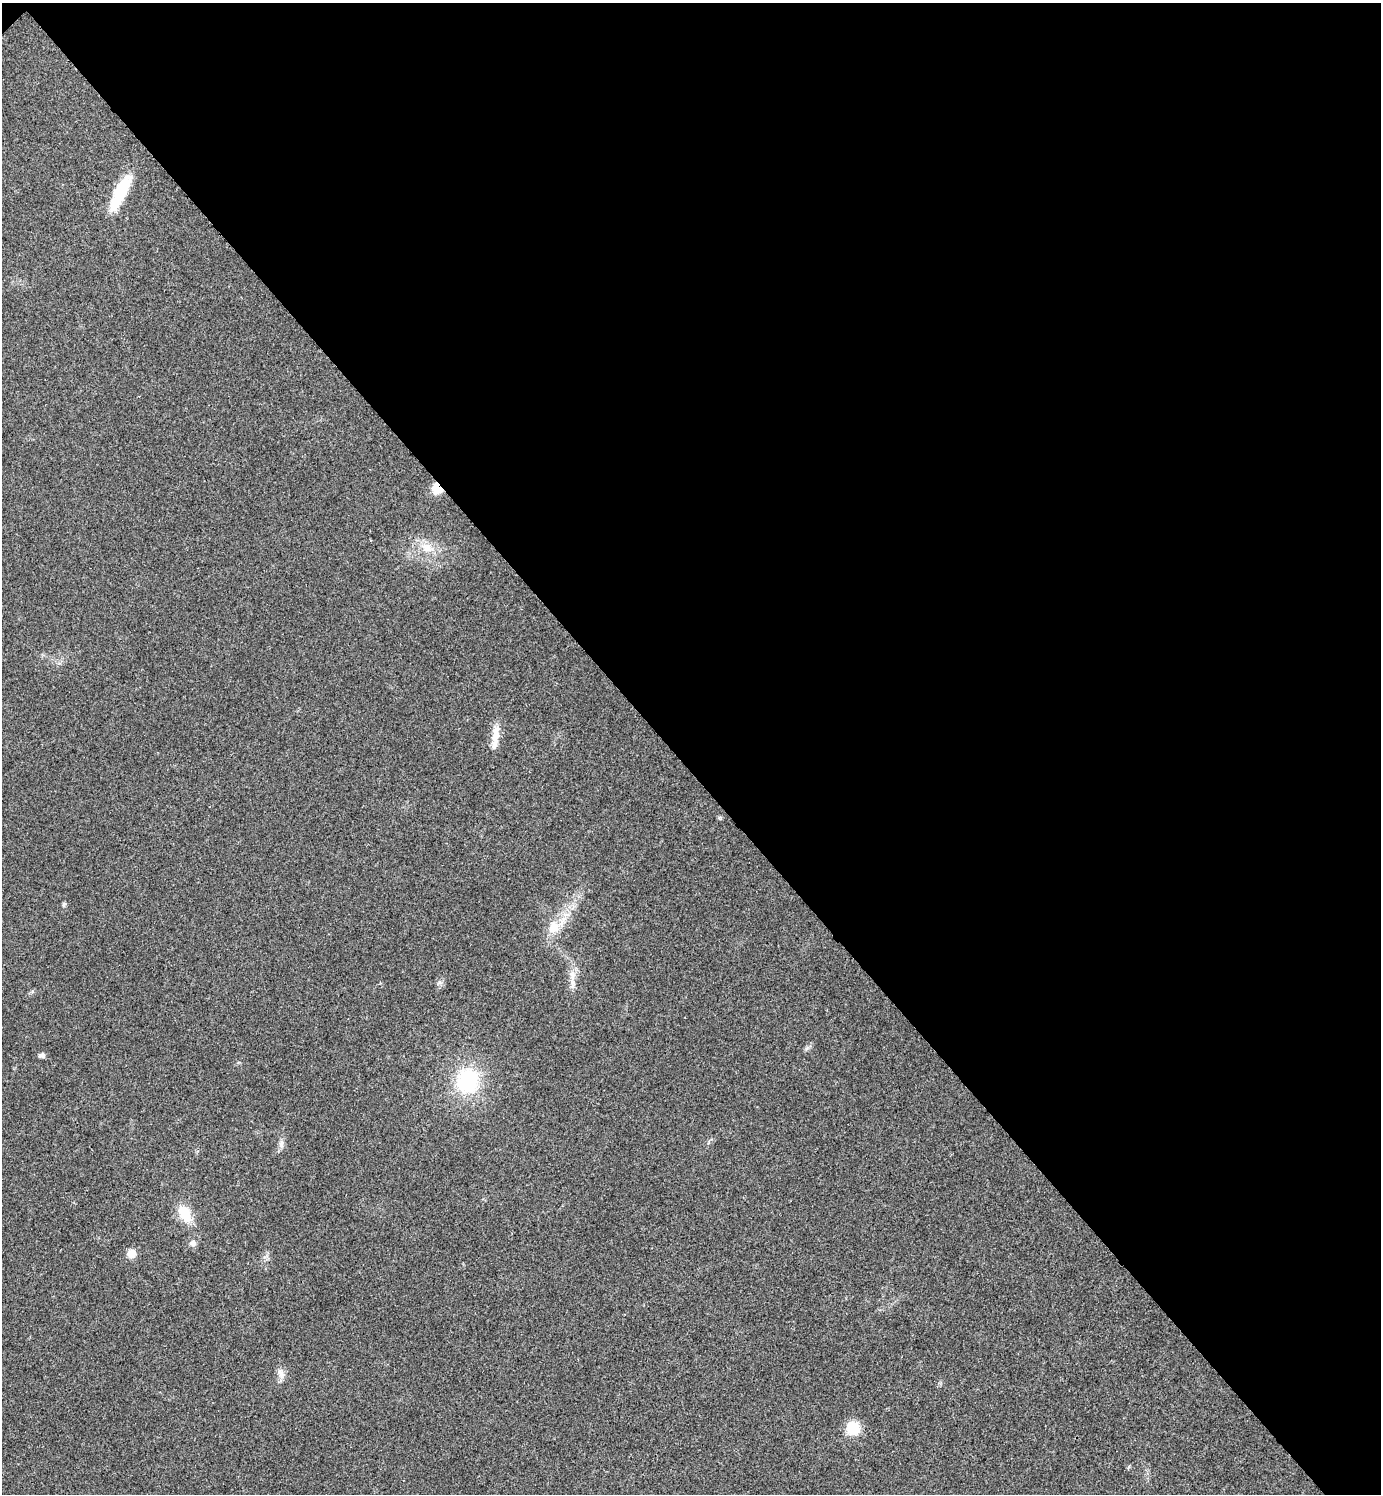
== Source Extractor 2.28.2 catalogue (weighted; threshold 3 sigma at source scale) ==
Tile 3 of 4 x 4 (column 3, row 1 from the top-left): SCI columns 3062-4440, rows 4483-5974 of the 5980 x 5981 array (HDU 1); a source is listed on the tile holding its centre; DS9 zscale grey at full resolution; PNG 1383 x 1496 px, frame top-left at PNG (2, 3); no overlay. Shown black and unused: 51% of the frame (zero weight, under 3 of 4 exposures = <1% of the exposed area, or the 3 px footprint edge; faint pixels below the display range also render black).
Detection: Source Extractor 2.28.2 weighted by HDU 2 'WHT'; one run over the whole footprint, this tile lists its part. Background 0.0281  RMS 0.0053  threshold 0.024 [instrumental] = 3 sigma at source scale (4.5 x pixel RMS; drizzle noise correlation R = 1.50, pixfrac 1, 0.05/0.05 arcsec/px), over >= 5 px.
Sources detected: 15; all 15 listed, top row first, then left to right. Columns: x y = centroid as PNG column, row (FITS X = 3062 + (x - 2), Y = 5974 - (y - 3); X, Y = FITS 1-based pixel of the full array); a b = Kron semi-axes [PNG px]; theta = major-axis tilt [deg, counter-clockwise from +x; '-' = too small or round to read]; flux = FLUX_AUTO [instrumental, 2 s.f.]
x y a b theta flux
120 193 43 12 63 23
437 488 11 9 -54 8
427 547 15 12 -41 6.7
496 735 28 9 80 6.9
64 904 6 4 46 0.81
554 927 19 14 70 8.7
572 975 12 7 -72 3.4
41 1055 8 6 9 1.4
468 1081 25 21 70 42
281 1143 12 6 81 2.2
185 1214 22 13 -61 12
193 1243 8 8 - 2.1
132 1253 10 9 - 4.3
281 1375 11 8 -84 3
853 1428 14 12 -60 12
Overlapping masked pixels (flux is a lower limit): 1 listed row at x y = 437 488
Unlisted compact peaks at least as high as the median listed source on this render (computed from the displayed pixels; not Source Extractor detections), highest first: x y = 439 982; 807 1048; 32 991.